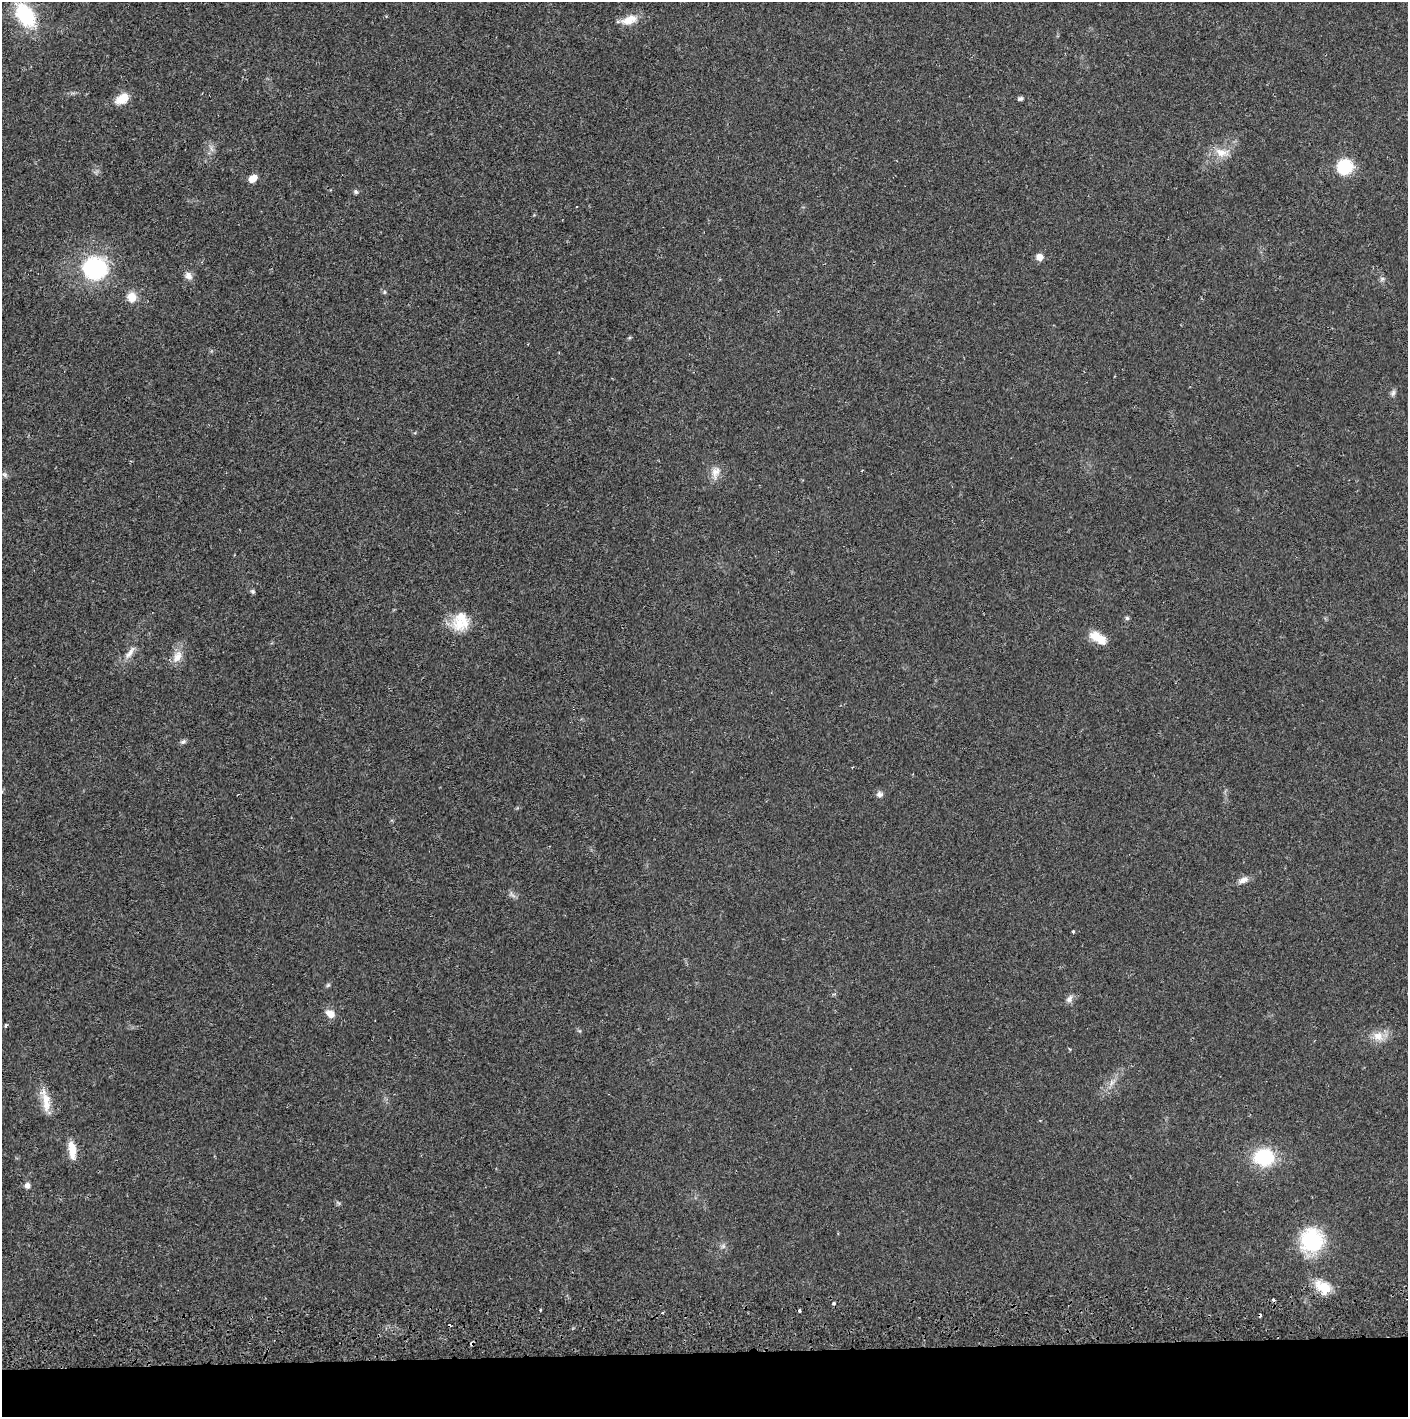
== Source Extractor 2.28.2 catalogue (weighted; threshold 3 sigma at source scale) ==
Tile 8 of 3 x 3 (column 2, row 3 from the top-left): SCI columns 1410-2815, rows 56-1470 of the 4229 x 4360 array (HDU 1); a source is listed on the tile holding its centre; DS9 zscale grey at full resolution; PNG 1410 x 1419 px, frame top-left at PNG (2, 2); no overlay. Shown black and unused: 5% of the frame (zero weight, under 2 of 3 exposures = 3% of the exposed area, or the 3 px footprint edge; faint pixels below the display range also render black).
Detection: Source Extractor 2.28.2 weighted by HDU 2 'WHT'; one run over the whole footprint, this tile lists its part. Background 0.0221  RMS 0.0035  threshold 0.0157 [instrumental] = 3 sigma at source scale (4.5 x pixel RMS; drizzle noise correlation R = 1.50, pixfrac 1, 0.05/0.05 arcsec/px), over >= 5 px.
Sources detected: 51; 5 cosmic-ray / hot-pixel residue — not listed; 1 inside a brighter listed object's ellipse — not listed separately; the other 45 listed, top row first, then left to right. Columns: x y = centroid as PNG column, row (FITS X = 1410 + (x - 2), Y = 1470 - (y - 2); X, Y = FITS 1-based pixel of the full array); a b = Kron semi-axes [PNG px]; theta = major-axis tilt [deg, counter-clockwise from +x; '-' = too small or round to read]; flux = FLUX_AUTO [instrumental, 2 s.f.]
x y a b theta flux
25 15 21 13 -55 27
629 20 21 11 19 5.1
1020 98 7 5 12 0.73
122 99 17 10 32 5.3
211 149 10 3 -69 0.88
1221 152 17 11 -14 4.4
1345 167 14 13 - 15
253 178 8 6 36 3.6
356 192 6 5 - 0.7
1039 257 7 6 - 2.8
95 269 19 17 6 43
188 276 11 8 -44 2
1382 279 6 6 - 0.82
384 292 6 4 -90 0.43
132 297 13 11 -77 4
1393 393 10 5 75 1
716 472 16 11 68 3.2
5 475 8 7 - 0.88
252 591 6 5 - 0.64
1127 618 5 5 - 0.62
459 624 24 19 -36 7.8
1098 638 23 11 -31 5.8
130 653 21 7 56 2.7
177 657 20 11 62 3.9
183 742 7 6 - 0.85
879 794 9 7 -14 1.3
1243 880 14 7 20 2.1
512 895 13 3 -45 0.82
1073 931 3 3 - 0.88
328 985 7 4 36 0.54
1069 999 11 7 56 1.6
330 1014 10 8 -28 3.2
6 1025 5 3 - 0.51
1378 1036 15 12 -20 4.2
1111 1083 9 4 71 1.1
46 1101 34 10 -80 5.7
72 1150 23 8 -83 5.1
1264 1157 19 16 5 20
27 1185 7 6 - 1.4
338 1203 8 3 -45 0.49
1312 1241 25 24 - 26
723 1246 7 5 45 0.76
1323 1287 22 13 -36 7.3
540 1310 3 2 - 0.56
800 1310 3 3 - 1.2